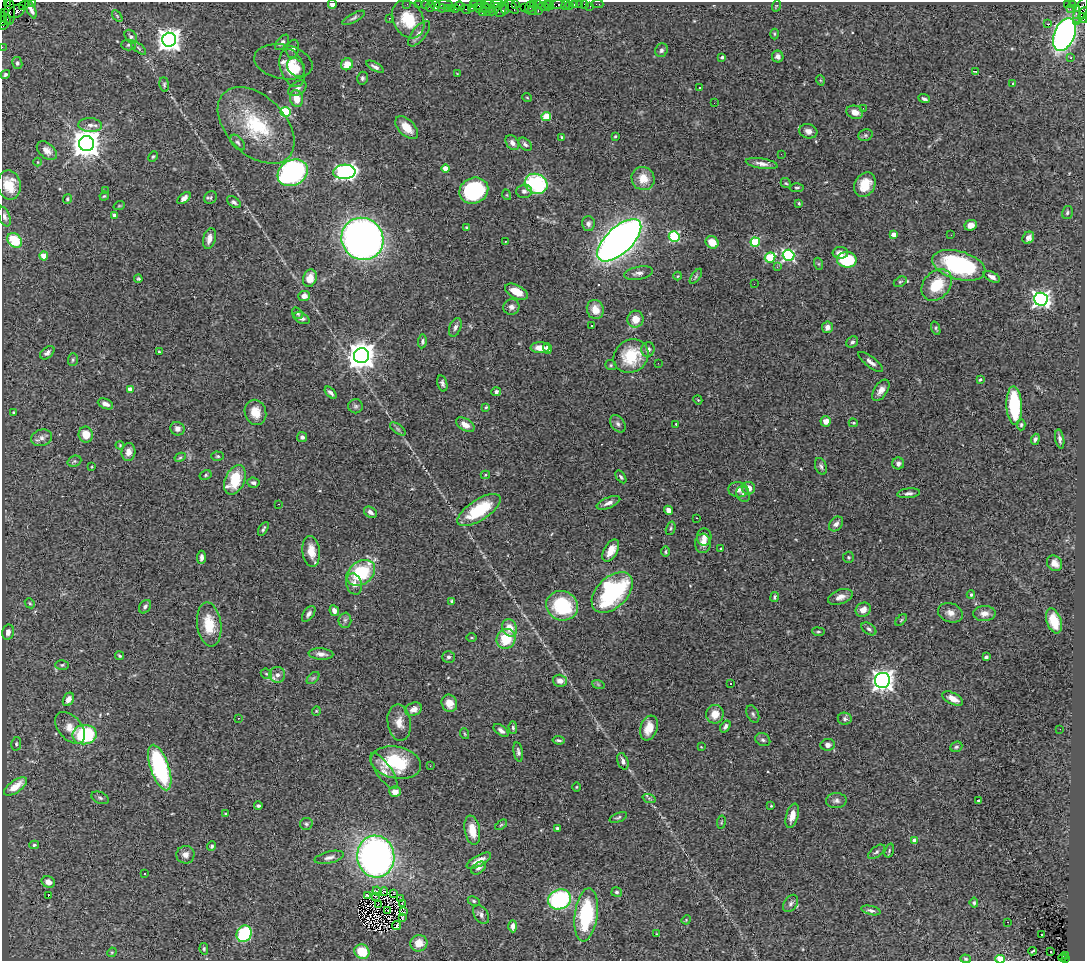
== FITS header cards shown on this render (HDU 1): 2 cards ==
NAXIS1  =                 1083
NAXIS2  =                  959

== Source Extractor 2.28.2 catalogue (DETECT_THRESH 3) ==
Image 1083 x 959 px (HDU 1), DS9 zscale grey, 1 PNG px = 1 image px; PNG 1087 x 963 px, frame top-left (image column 1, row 959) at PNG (2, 2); each listed source drawn as its Kron ellipse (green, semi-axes under 4 px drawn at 4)
Background 3.2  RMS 0.065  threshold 0.195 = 3 sigma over >= 5 px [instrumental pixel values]
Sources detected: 397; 3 with non-positive FLUX_AUTO (blend fragments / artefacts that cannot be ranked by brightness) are neither listed nor drawn; the other 394 listed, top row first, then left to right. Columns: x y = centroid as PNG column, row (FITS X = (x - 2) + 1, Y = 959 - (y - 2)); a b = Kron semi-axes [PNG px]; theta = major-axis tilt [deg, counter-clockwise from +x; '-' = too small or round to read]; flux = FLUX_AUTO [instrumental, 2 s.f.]
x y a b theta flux
8 2 2 2 - 30
33 2 2 2 - 59
332 4 4 4 - 22
407 4 2 2 - 52
418 4 2 2 - 95
425 4 2 2 - 67
497 4 6 2 3 660
516 4 4 3 - 270
533 4 3 2 - 140
538 4 3 2 - 150
547 4 3 3 - 160
574 4 4 3 - 350
579 4 2 2 - 33
584 4 2 2 - 64
597 4 6 2 0 61
1067 4 3 2 - 560
24 5 5 2 - 160
436 5 5 3 - 320
444 5 9 3 -1 390
474 5 4 2 - 140
489 5 6 3 -19 440
550 5 6 3 64 280
557 5 8 4 5 730
566 5 5 3 - 72
1072 5 3 2 - 71
430 6 6 2 72 390
460 6 5 4 - 550
482 6 13 3 -21 1100
511 6 9 4 -51 600
569 6 2 2 - 34
590 6 2 2 - 22
776 6 6 3 72 4.6
505 7 7 3 87 360
524 7 2 2 - 150
529 7 6 4 67 320
544 7 5 3 - 440
442 8 4 3 - 60
451 8 3 2 - 310
471 8 4 3 - 98
478 8 4 3 - 420
1077 8 4 3 - 900
31 9 10 4 -65 19
447 9 3 2 - 140
455 9 3 3 - 280
466 9 5 3 - 470
486 9 8 3 -68 400
494 9 7 2 55 290
501 9 8 5 69 1600
1070 9 2 2 - 47
1081 10 13 6 68 1400
17 11 8 6 29 1600
532 11 4 2 - 230
538 11 3 2 - 290
10 12 13 5 89 1100
482 12 4 2 - 140
5 13 3 2 - 100
1084 13 5 2 - 280
117 16 6 3 -54 5.7
5 18 7 3 -48 470
354 18 12 4 28 12
389 18 3 2 - 11
1083 18 5 3 - 280
408 19 20 15 -62 140
3 21 5 2 - 160
1076 21 2 2 - 94
1048 24 2 2 - 2.3
4 25 5 2 - 240
419 34 15 7 51 27
774 34 5 3 - 4.6
1064 35 17 10 68 1800
131 37 7 5 -52 10
169 40 7 7 - 3900
282 42 9 5 49 16
128 45 7 5 -1 8.5
2 47 2 2 - 46
138 48 9 3 -40 7.3
293 49 9 6 76 14
661 50 7 6 - 12
722 57 4 4 - 6.4
778 57 6 5 - 14
1071 58 3 3 - 8.6
283 62 29 17 -11 56
17 63 6 5 - 9.3
347 64 6 5 - 67
296 67 10 8 -46 37
375 67 10 4 -29 15
292 68 20 11 -71 86
975 71 4 2 - 8.8
5 74 5 4 - 8.7
457 74 2 2 - 3.1
362 78 6 5 - 8.9
820 80 5 3 - 4.5
1013 83 3 2 - 9.7
164 85 7 4 -84 7.8
297 88 10 6 36 18
699 88 3 3 - 13
527 97 5 3 - 3.6
296 99 8 6 -77 60
924 99 6 3 -20 9.9
714 103 2 2 - 3.6
863 108 3 2 - 4.3
286 112 5 5 - 270
855 112 8 6 -19 33
546 117 5 4 - 150
90 125 12 7 -4 24
256 125 45 29 -45 320
407 128 14 8 -45 66
808 131 9 7 -16 23
865 135 7 5 21 9.2
615 136 3 2 - 5
562 137 4 3 - 5.5
238 142 9 5 -49 11
512 143 8 6 -52 19
86 144 7 7 - 6800
525 144 8 5 -46 12
47 151 11 7 -41 30
781 154 2 2 - 8.9
153 157 5 4 - 5.3
37 162 4 3 - 3
762 164 16 5 -9 26
446 168 4 4 - 63
344 172 11 7 2 1400
293 173 16 12 29 1000
643 179 12 11 - 68
786 183 6 4 -40 5.8
536 184 11 9 -24 430
9 185 15 11 -80 92
865 185 13 10 61 82
797 188 7 4 3 6.8
105 190 2 2 - 82
474 191 15 12 24 440
524 191 8 7 - 14
507 195 5 3 - 4.1
104 196 4 3 - 4.7
211 197 7 6 - 8.7
184 198 8 4 40 21
67 199 5 3 - 5.7
234 202 8 5 -33 12
799 203 3 2 - 4.7
119 206 6 3 18 4.8
1067 213 7 5 76 9.6
114 215 4 3 - 17
4 217 10 5 -70 14
588 224 7 6 - 14
971 225 6 5 - 29
466 228 3 3 - 6.4
894 234 4 4 - 53
951 235 3 2 - 4.5
674 237 5 5 - 420
209 238 11 6 76 26
1028 238 6 5 - 25
362 239 21 20 - 2900
15 240 8 6 -45 140
619 240 27 13 43 3700
505 241 3 2 - 12
712 242 7 5 -35 59
755 242 5 4 - 220
840 253 8 6 0 30
789 255 6 5 - 650
44 256 4 4 - 88
770 258 5 4 - 250
847 260 10 7 -6 240
819 264 6 4 -71 5.9
959 265 27 14 -16 540
777 267 3 3 - 7.6
638 273 14 6 11 21
678 276 4 4 - 4.3
696 276 8 4 55 10
992 277 9 5 -28 22
310 278 9 6 71 49
138 279 4 4 - 5.8
900 282 7 4 29 7
754 284 2 2 - 8.5
937 285 17 13 48 150
516 292 12 6 -28 59
304 296 6 5 - 24
1041 299 7 6 - 1700
511 307 8 7 - 18
595 309 10 8 -70 55
297 313 6 5 - 9.4
302 318 8 5 -25 13
635 319 8 8 - 55
592 325 3 2 - 7.1
455 327 10 5 69 14
827 327 6 5 - 22
936 328 7 3 -70 6.7
422 341 7 4 83 8.6
852 342 6 5 - 11
540 348 9 5 -2 42
547 348 5 3 - 11
648 349 7 6 - 20
159 352 3 3 - 4.7
47 353 8 5 40 16
362 356 7 7 - 5800
631 356 18 16 38 190
73 360 6 5 - 7.1
871 362 15 5 -38 22
658 363 2 2 - 9.9
611 365 6 4 -21 6.9
980 380 4 3 - 6.7
442 383 8 5 -76 12
130 390 4 4 - 55
881 390 12 6 56 29
496 392 5 4 - 10
331 393 7 3 -46 14
698 400 4 3 - 4.3
105 404 8 5 -23 21
1014 405 19 8 -88 300
356 406 7 7 - 11
486 407 4 3 - 4.9
13 412 3 3 - 4.2
255 412 13 10 -70 65
826 421 5 5 - 36
853 423 4 3 - 4.5
618 424 9 6 -51 15
676 424 3 2 - 3.7
465 425 10 6 -31 33
1021 425 6 4 89 6.8
177 429 7 6 - 19
398 429 9 4 -36 10
86 435 8 7 - 68
302 437 5 5 - 14
41 438 10 8 14 22
1035 439 5 4 - 11
1060 439 9 4 -79 16
120 445 4 4 - 4.4
128 452 9 7 85 30
218 456 6 4 -2 6.8
180 457 6 4 27 6.1
74 461 7 5 20 8
898 463 6 6 - 15
821 466 9 5 -68 11
92 467 3 2 - 3.7
205 475 6 4 29 6.9
485 475 4 4 - 7.1
621 477 7 4 -54 8.4
235 480 15 9 65 160
253 483 6 5 - 12
749 488 6 6 - 39
738 490 10 7 -7 25
908 493 11 5 6 14
743 494 8 6 -61 14
608 503 12 5 22 22
279 504 3 2 - 70
479 510 25 10 33 220
668 510 5 4 - 29
370 512 7 5 -31 19
697 518 3 2 - 3.9
836 524 8 6 48 17
671 528 7 4 74 7.1
263 529 7 3 58 8.2
704 537 8 7 - 21
703 543 10 8 -88 31
721 548 3 2 - 3.7
611 550 12 6 60 51
311 551 15 8 -83 67
666 552 5 4 - 6.3
201 557 6 4 86 15
848 557 6 5 - 6.8
1054 563 8 7 - 28
361 573 15 11 36 290
354 584 11 8 -74 28
612 592 24 15 44 570
971 595 4 3 - 6.2
774 597 5 3 - 6.5
840 597 13 7 19 29
452 601 4 4 - 7.4
30 603 5 4 - 5.9
562 606 16 14 -26 290
145 607 7 5 55 11
863 610 8 6 31 35
334 611 5 4 - 25
950 613 13 9 -21 30
984 613 11 7 1 29
309 614 9 5 54 15
345 620 7 6 - 13
901 620 7 4 46 6.4
1054 621 13 7 -71 110
209 624 22 12 -83 120
510 628 9 7 -68 61
869 629 8 5 -36 12
8 632 7 6 - 21
818 632 6 3 -7 5.3
472 638 5 3 - 4.1
506 639 10 9 - 130
321 654 12 5 -5 25
119 656 4 3 - 6.1
448 657 6 6 - 11
986 657 4 3 - 9.9
62 665 7 5 2 7.3
266 674 6 5 - 6.8
277 675 8 8 - 22
313 678 7 4 44 8.9
883 680 8 7 - 2700
560 681 7 6 - 29
731 683 3 2 - 9.4
598 684 6 4 -19 6.6
953 698 11 5 -28 42
68 699 7 5 63 26
449 703 9 7 -68 52
414 709 9 6 23 26
316 711 5 4 - 4.7
715 714 9 8 - 49
753 714 9 6 -67 12
238 718 2 2 - 3.9
845 719 7 6 - 11
399 723 18 11 -81 46
725 726 6 4 56 13
70 728 18 11 -48 56
513 728 6 4 -86 9.2
649 728 13 8 71 56
1060 729 2 2 - 7.1
501 730 8 5 -39 17
465 734 5 3 - 4.6
84 735 12 9 7 360
559 740 6 3 -9 7.2
763 740 8 6 -26 12
16 744 7 5 80 7.3
828 745 7 6 - 17
701 747 3 3 - 3
956 747 6 5 - 9.7
518 752 10 4 -79 13
623 761 8 5 -70 18
396 763 25 16 -11 260
430 766 2 2 - 15
160 768 24 9 -71 560
384 771 21 7 -55 38
15 786 13 6 36 85
576 787 4 3 - 3.6
395 792 6 5 - 30
100 798 9 5 -23 11
649 798 7 4 -19 8.8
979 800 3 3 - 6.2
836 801 10 7 3 16
258 806 4 3 - 8.3
771 806 4 3 - 4.2
226 814 3 3 - 5.3
792 816 12 6 74 38
618 817 9 4 22 8.8
721 822 7 3 81 4.9
306 824 6 6 - 9.5
501 825 6 3 37 5.6
557 828 4 3 - 11
472 830 15 7 -80 75
914 841 4 4 - 55
34 845 5 4 - 7.5
212 846 5 4 - 8
889 850 7 4 72 6.4
876 852 10 5 37 10
185 855 9 9 - 25
329 857 15 6 13 20
376 857 21 18 -84 2000
479 861 13 5 29 45
478 868 8 5 38 15
144 874 3 3 - 11
48 882 7 5 -19 34
377 891 5 2 - 2.9
384 891 4 3 - 9.1
617 892 5 4 - 7.9
394 893 3 2 - 4.6
367 895 4 2 - 1.3
48 896 3 2 - 32
376 896 3 2 - 1.6
400 899 3 2 - 5
559 899 12 10 20 510
474 901 6 4 -27 6.6
402 903 3 2 - 2.6
791 903 9 6 56 15
974 903 5 4 - 7.3
378 904 2 2 - 4.6
388 910 2 2 - 1.1
871 910 10 4 -14 12
403 912 3 2 - 4.5
481 915 10 6 -56 17
586 915 27 11 82 350
402 917 3 2 - 5.9
686 920 5 4 - 4.1
1008 922 3 2 - 5.3
396 925 4 3 - 4.4
513 926 6 4 -89 21
244 934 8 7 - 350
657 934 4 3 - 3.2
1042 934 3 3 - 41
419 943 8 8 - 58
204 949 6 4 -79 6.9
1033 951 4 2 - 5.1
112 952 5 4 - 5
362 952 8 7 - 130
1051 952 3 2 - 14
1066 955 3 2 - 430
1062 958 4 3 - 180
966 959 5 4 - 5.8
1000 959 5 3 - 150
1065 959 3 3 - 150
At the frame edge (FLAGS 8, measured only in part): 10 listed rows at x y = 8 2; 33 2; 332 4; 1084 13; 1083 18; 3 21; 4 25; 2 47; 966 959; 1000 959
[3 non-positive-flux detections neither listed nor drawn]